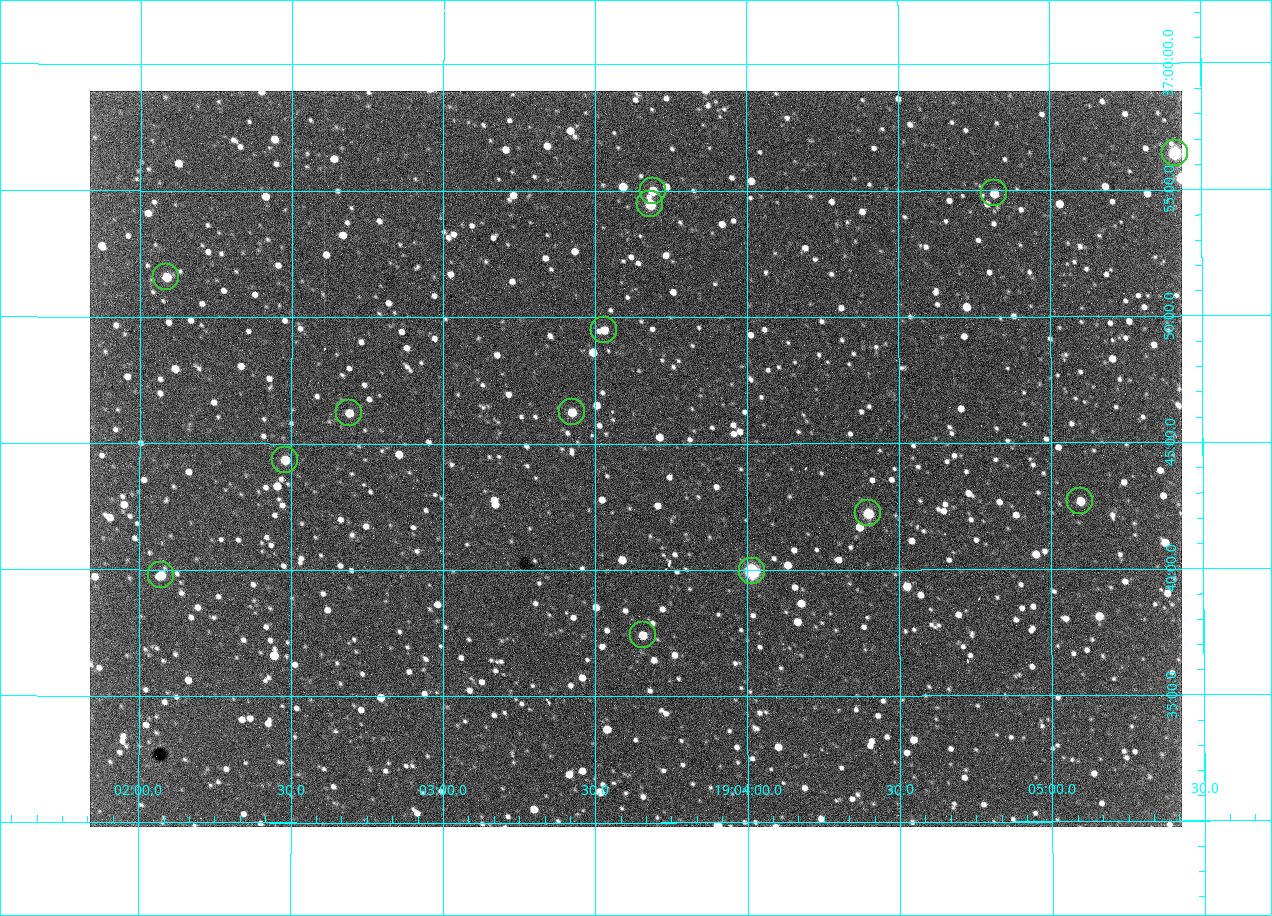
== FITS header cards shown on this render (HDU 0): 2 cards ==
NAXIS1  =                 1092 /fastest changing axis
NAXIS2  =                  736 /next to fastest changing axis

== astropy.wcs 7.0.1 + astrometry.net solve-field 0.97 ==
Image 1092 x 736 px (HDU 0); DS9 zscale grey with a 90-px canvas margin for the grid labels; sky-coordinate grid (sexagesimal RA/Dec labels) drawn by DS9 from the SOLVED WCS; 14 Tycho-2 reference stars matched to detected sources circled (green)
Header WCS: none
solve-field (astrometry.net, Tycho-2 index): SOLVED blind (the file carries no WCS)
Solved WCS: RA---TAN-SIP/DEC--TAN-SIP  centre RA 19:03:38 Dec +36:44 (285.91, +36.74 deg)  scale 2.37 arcsec/px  FOV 43.2' x 29.1'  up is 0 deg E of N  parity flipped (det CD > 0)
(file carries no celestial WCS; the grid is the blind solution)
Tycho-2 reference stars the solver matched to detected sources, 14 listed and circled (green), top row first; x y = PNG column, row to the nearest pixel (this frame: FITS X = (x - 90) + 1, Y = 736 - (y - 91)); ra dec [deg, ICRS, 3 dp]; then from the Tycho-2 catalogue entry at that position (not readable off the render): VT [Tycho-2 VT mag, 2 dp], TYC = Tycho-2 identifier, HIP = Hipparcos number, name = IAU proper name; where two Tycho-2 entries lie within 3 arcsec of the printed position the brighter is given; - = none
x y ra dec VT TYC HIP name
1175 153 286.353 +36.941 8.32 2652-644-1 93748 -
653 191 285.922 +36.917 10.48 2652-1249-1 - -
994 193 286.204 +36.915 10.94 2652-350-1 - -
650 204 285.920 +36.908 9.57 2652-218-1 - -
166 277 285.522 +36.860 10.88 2651-1921-1 - -
604 330 285.882 +36.825 10.95 2652-329-1 - -
572 412 285.856 +36.771 11.11 2652-1253-1 - -
349 413 285.672 +36.770 11.14 2651-2527-1 - -
285 460 285.620 +36.739 11.03 2651-1906-1 - -
1080 501 286.274 +36.711 10.88 2652-1070-1 - -
868 513 286.100 +36.704 10.14 2652-1649-1 - -
752 571 286.004 +36.666 8.52 2652-1368-1 - -
161 575 285.518 +36.663 10.71 2651-2245-1 - -
643 635 285.914 +36.624 11.11 2652-845-1 - -